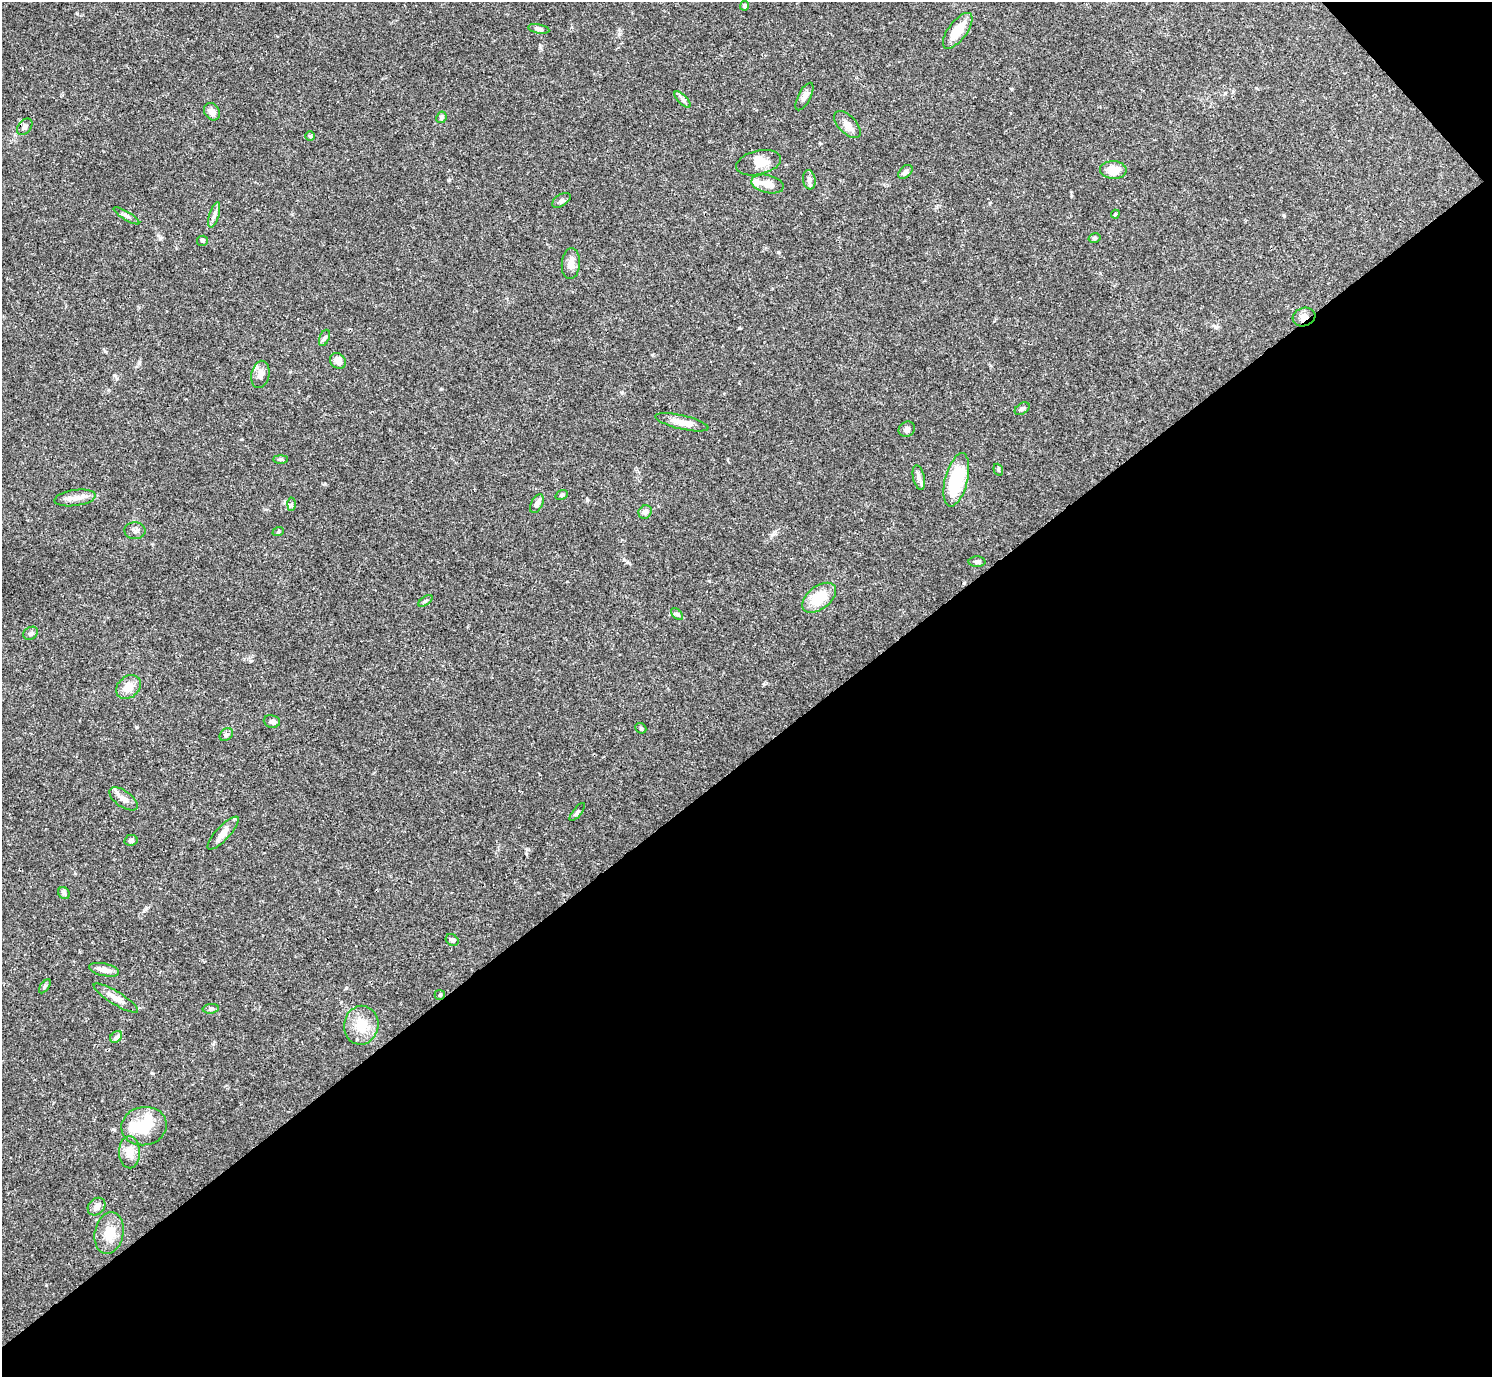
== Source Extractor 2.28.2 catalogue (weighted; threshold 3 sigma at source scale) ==
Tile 12 of 4 x 4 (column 4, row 3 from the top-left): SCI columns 4469-5958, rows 1534-2908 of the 5961 x 5958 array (HDU 1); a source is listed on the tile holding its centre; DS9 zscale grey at full resolution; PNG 1494 x 1379 px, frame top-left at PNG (2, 2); each listed source drawn as its Kron ellipse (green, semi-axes under 4 px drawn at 4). Shown black and unused: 46% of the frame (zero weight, under 3 of 4 exposures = <1% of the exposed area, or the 3 px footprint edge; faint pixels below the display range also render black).
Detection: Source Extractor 2.28.2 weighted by HDU 2 'WHT'; one run over the whole footprint, this tile lists its part. Background 0.0408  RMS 0.0026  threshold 0.0118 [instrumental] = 3 sigma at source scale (4.5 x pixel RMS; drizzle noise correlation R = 1.50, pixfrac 1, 0.05/0.05 arcsec/px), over >= 5 px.
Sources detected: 72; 3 inside a brighter object's white glare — neither listed nor drawn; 3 inside a brighter listed object's ellipse — not listed separately; the other 66 listed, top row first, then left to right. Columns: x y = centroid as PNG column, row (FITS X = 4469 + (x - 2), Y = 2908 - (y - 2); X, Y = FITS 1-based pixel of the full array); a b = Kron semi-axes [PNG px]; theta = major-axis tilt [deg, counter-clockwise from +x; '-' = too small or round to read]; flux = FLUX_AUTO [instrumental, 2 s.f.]
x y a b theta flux
744 6 5 4 - 0.5
539 29 11 4 -11 0.77
958 31 21 9 53 4.8
804 96 15 6 63 1.3
683 99 10 4 -46 0.77
212 112 9 7 -53 1.4
441 117 6 5 - 0.56
847 124 17 8 -46 2.1
25 127 9 6 49 1
310 136 5 5 - 0.37
758 163 23 12 13 3.6
1113 170 13 9 -1 4.2
905 172 8 5 43 0.86
809 180 10 6 -80 0.8
767 184 16 9 -13 2.3
561 200 10 5 33 0.72
1115 214 4 3 - 0.29
214 215 13 5 73 1.1
126 216 15 4 -32 0.78
1095 238 6 4 14 0.44
203 241 5 5 - 0.39
571 264 15 9 85 2.1
1304 317 11 9 17 1.7
324 338 8 5 67 0.58
338 361 8 7 - 2
260 374 14 9 77 1.6
1022 409 8 5 34 0.61
682 422 27 7 -13 3
907 429 8 7 - 0.85
280 459 7 4 0 0.39
998 470 6 4 -70 0.33
919 477 13 5 -77 1.1
956 480 27 11 75 15
562 495 6 4 21 0.38
75 498 21 8 8 2.2
291 504 6 4 89 0.45
537 504 10 5 62 1.3
645 512 7 6 - 1.1
135 531 10 8 -3 0.91
278 532 6 3 19 0.27
977 562 8 5 0 0.6
819 598 19 11 38 7.2
425 601 8 4 35 0.42
677 614 7 4 -44 0.48
31 633 8 6 31 0.63
128 687 14 10 39 3
272 721 8 6 -8 0.71
641 728 6 5 - 0.39
226 735 7 5 40 0.58
123 799 16 8 -35 1.8
577 812 11 4 51 0.5
223 833 21 7 47 2
131 840 6 5 - 0.76
64 893 6 5 - 0.54
452 940 7 5 -35 0.65
104 970 15 6 -12 1.9
45 986 8 4 54 0.47
440 995 5 5 - 0.33
116 998 26 6 -31 2.3
211 1009 8 4 5 0.56
361 1025 19 17 80 5.3
116 1037 7 5 45 0.57
144 1126 23 19 10 7.5
129 1152 16 10 -88 2.8
97 1207 10 7 45 1.3
109 1233 21 14 78 4.4
Overlapping masked pixels (flux is a lower limit): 1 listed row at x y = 1304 317
Unlisted compact peaks at least as high as the median listed source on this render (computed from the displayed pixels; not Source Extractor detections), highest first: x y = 778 252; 346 988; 739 328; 587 500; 136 727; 325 484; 527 849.